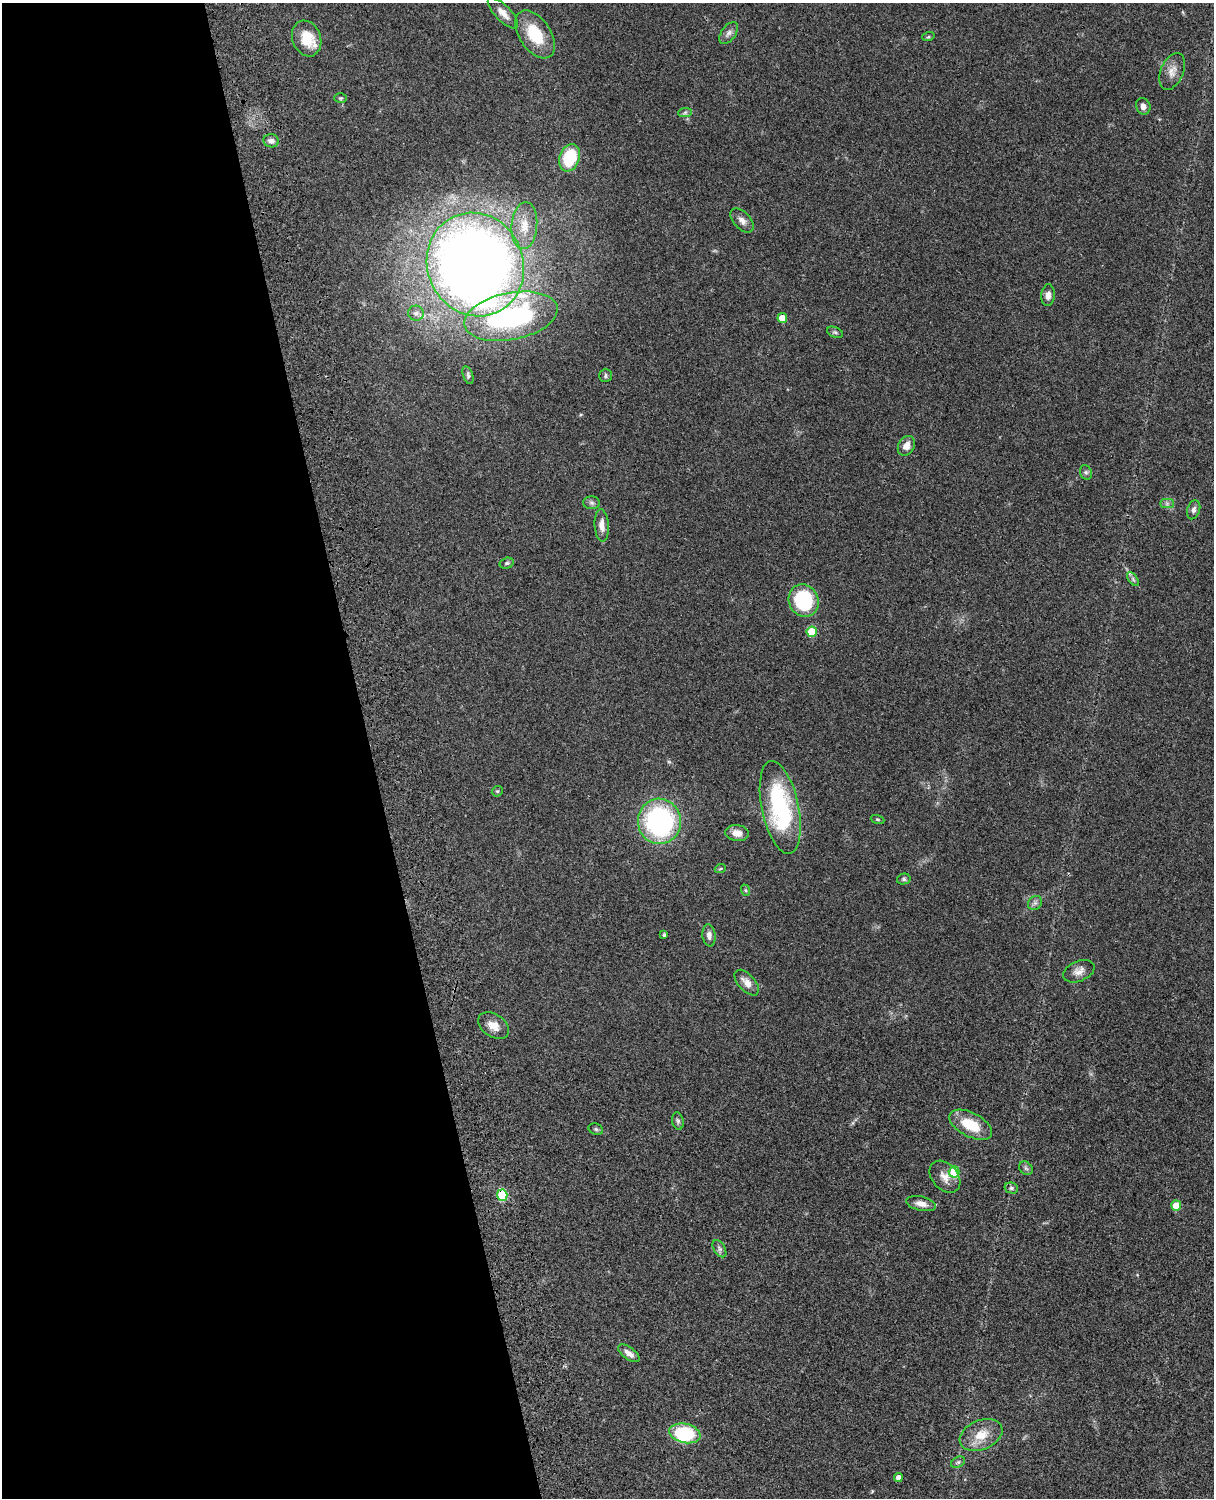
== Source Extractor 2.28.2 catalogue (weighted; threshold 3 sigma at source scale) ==
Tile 5 of 4 x 3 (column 1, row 2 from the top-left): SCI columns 121-1332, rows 1772-3267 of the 5086 x 4926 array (HDU 1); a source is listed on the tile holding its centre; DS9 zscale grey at full resolution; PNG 1216 x 1500 px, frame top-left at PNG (2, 3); each listed source drawn as its Kron ellipse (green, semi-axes under 4 px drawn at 4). Shown black and unused: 31% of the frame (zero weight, under 3 of 4 exposures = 6% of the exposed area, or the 3 px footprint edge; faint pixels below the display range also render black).
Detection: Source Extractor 2.28.2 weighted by HDU 2 'WHT'; one run over the whole footprint, this tile lists its part. Background 0.0863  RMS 0.0061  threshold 0.0276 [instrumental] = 3 sigma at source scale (4.5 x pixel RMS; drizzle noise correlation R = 1.50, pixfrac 1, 0.05/0.05 arcsec/px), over >= 5 px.
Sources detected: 65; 1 too faint to see at this stretch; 2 inside a brighter object's white glare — neither listed nor drawn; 1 inside a brighter listed object's ellipse — not listed separately; the other 61 listed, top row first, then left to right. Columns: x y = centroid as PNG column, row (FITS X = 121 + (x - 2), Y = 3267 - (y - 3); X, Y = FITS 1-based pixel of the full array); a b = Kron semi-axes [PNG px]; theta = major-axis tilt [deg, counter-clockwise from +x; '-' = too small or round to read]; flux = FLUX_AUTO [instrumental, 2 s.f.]
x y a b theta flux
503 13 20 7 -45 5
729 33 12 7 54 2.6
535 34 27 15 -56 22
928 37 6 4 18 0.74
307 38 18 14 -69 15
1172 71 19 11 67 5.7
341 98 6 5 - 0.91
1143 106 8 7 - 2.9
685 112 7 4 2 1.1
271 141 8 6 -10 2.6
569 158 14 10 71 31
742 220 14 8 -47 3.6
524 226 23 12 85 11
475 265 52 48 -66 780
1048 295 11 7 85 3
416 313 7 7 - 2.2
511 316 47 23 11 100
782 318 5 4 - 9.1
835 332 8 5 -21 1.2
468 375 9 5 -72 1.3
605 375 6 6 - 1.3
906 446 10 8 60 4.6
1086 472 7 6 - 1.2
592 503 8 6 -2 1.6
1167 503 7 4 0 1.3
1194 510 10 6 71 2.2
602 525 16 7 -86 4.8
507 563 7 5 16 1.1
1133 579 8 4 -54 1.4
804 601 16 14 -63 41
812 632 5 5 - 17
497 791 6 5 - 0.88
780 807 47 18 -78 73
878 819 7 3 -19 0.71
659 821 22 21 - 100
737 833 12 8 -8 5.3
720 869 5 3 - 0.59
904 879 7 5 14 1.2
745 890 6 4 -70 0.74
1035 903 8 6 44 1.7
664 935 4 4 - 1.1
709 935 11 6 -82 2.9
1079 971 16 10 23 4.6
747 983 15 8 -47 4.9
494 1026 17 11 -32 6.6
678 1121 9 5 -80 1.5
971 1125 23 12 -27 17
596 1129 7 5 -21 1.1
1026 1168 7 6 - 1.4
954 1172 5 5 - 19
945 1177 18 13 -48 6.2
1011 1188 7 5 -15 1.3
502 1195 5 5 - 30
921 1204 15 7 -12 4.2
1176 1206 5 5 - 9.7
719 1249 9 5 -60 1.8
629 1353 12 6 -36 3.8
685 1433 16 9 -12 37
981 1435 22 14 23 12
958 1462 7 5 29 1.1
898 1478 4 4 - 2.8
Overlapping masked pixels (flux is a lower limit): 1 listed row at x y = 502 1195